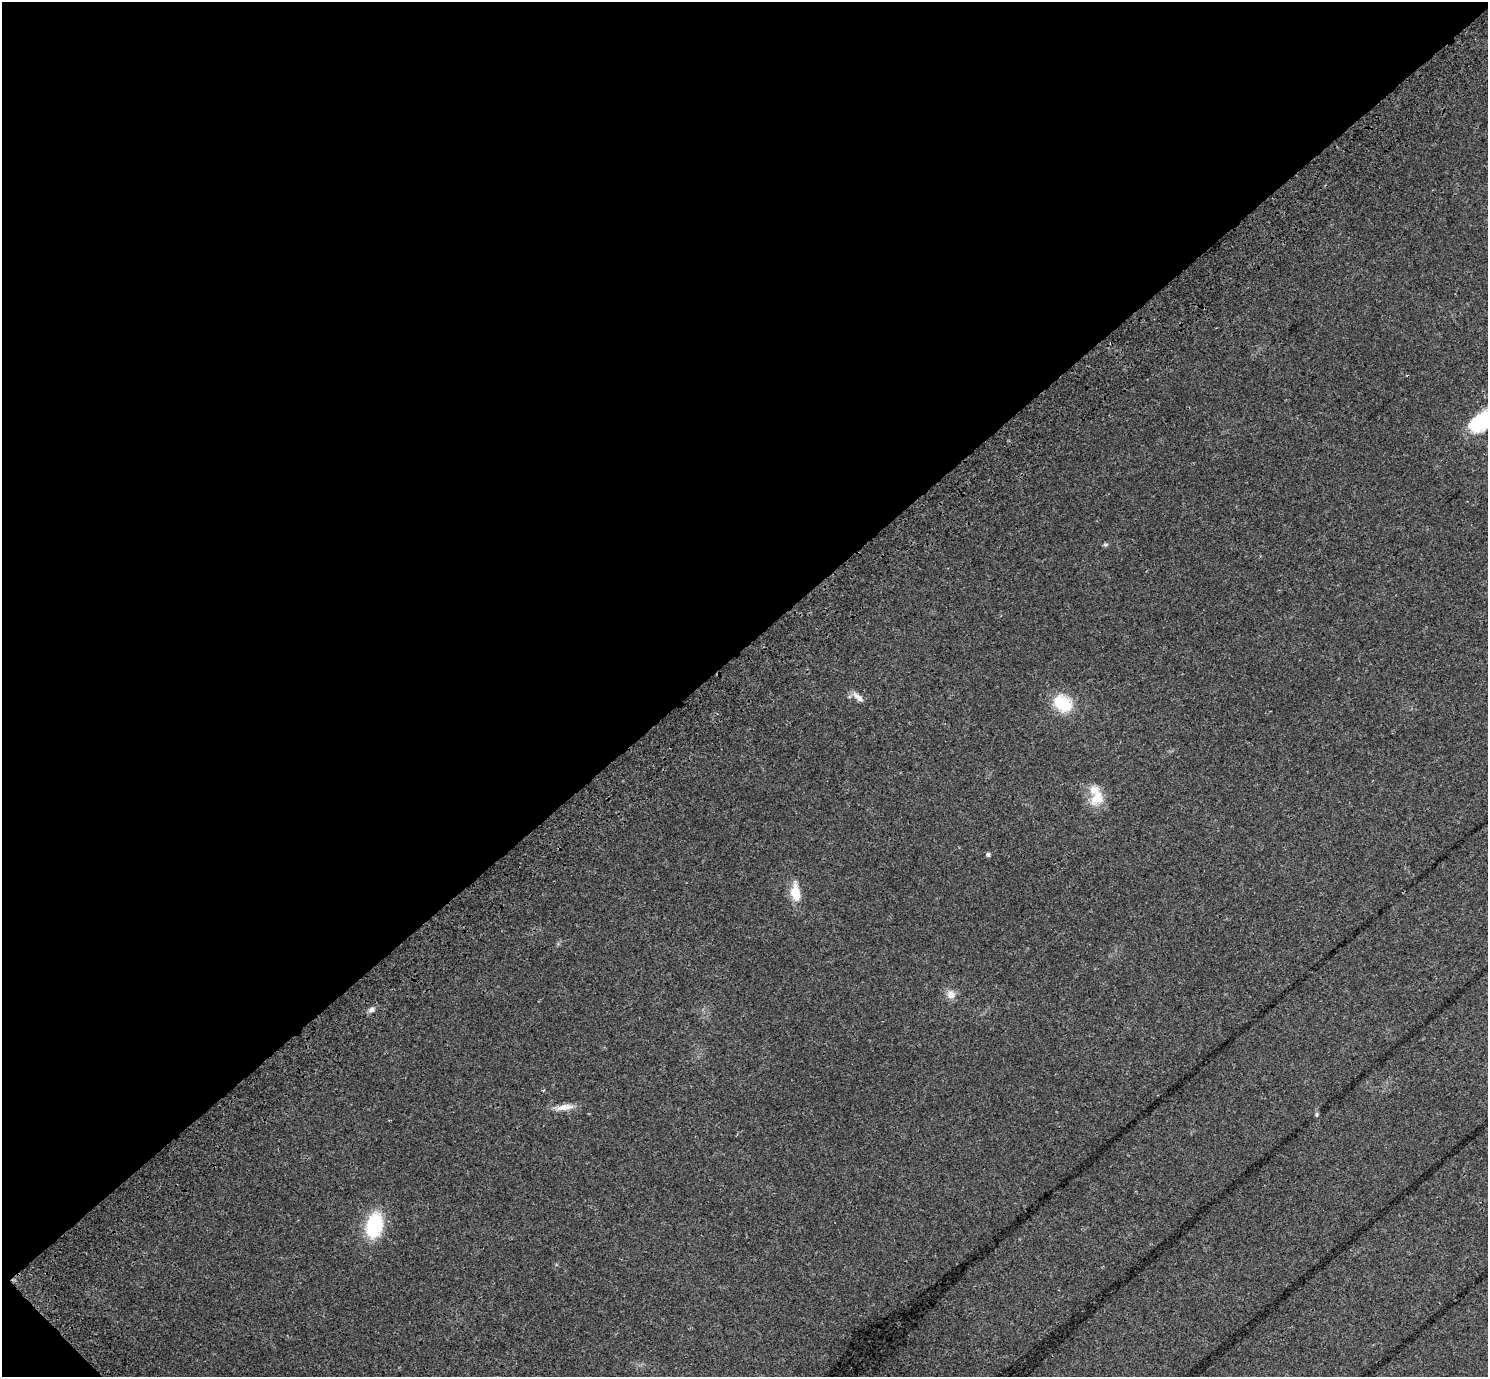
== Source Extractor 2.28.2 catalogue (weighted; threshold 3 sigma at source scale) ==
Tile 5 of 4 x 4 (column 1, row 2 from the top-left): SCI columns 151-1636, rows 3138-4512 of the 6238 x 6212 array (HDU 1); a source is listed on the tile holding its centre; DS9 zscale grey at full resolution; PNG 1490 x 1379 px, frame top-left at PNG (2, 2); no overlay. Shown black and unused: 47% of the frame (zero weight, under 3 of 4 exposures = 9% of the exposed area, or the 3 px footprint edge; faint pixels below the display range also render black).
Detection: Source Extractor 2.28.2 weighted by HDU 2 'WHT'; one run over the whole footprint, this tile lists its part. Background 0.109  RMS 0.0058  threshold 0.026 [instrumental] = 3 sigma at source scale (4.5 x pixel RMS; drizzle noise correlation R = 1.50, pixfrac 1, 0.0396/0.0396 arcsec/px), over >= 5 px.
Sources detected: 13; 1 inside a brighter listed object's ellipse — not listed separately; the other 12 listed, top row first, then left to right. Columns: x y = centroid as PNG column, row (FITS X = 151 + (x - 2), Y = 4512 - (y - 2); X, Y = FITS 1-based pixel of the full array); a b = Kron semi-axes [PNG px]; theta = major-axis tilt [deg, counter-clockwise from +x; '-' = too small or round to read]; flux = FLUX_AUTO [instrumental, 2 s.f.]
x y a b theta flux
1484 420 40 17 31 36
1105 545 6 4 0 0.87
860 699 10 8 -44 2.7
1063 704 21 16 -33 21
1097 797 25 17 58 10
988 854 5 4 - 1.4
795 892 22 10 -84 11
951 994 13 12 - 4.1
371 1010 9 6 35 2
565 1107 25 8 8 5.8
1317 1114 7 4 85 0.91
374 1225 27 16 77 33
Isophote crosses this tile's border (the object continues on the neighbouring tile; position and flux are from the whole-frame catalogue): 1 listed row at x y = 1484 420